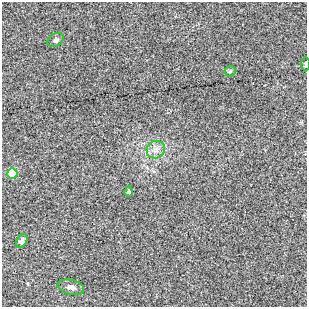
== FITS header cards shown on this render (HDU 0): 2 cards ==
NAXIS1  =                  305 / length of data axis 1
NAXIS2  =                  305 / length of data axis 2

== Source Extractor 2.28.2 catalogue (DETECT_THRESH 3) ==
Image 305 x 305 px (HDU 0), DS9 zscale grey, 1 PNG px = 1 image px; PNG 309 x 309 px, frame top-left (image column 1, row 305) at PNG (2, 2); each listed source drawn as its Kron ellipse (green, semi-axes under 4 px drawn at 4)
Background -4.43e-04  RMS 0.0069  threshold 0.0206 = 3 sigma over >= 5 px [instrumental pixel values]
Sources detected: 8; all 8 listed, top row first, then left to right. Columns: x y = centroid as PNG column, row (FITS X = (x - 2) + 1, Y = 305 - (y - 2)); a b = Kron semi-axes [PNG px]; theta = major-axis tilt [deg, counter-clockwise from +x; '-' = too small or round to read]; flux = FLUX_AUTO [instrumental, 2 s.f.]
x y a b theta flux
55 40 8 6 30 1.3
306 64 7 3 89 0.64
230 71 5 5 - 0.63
156 150 9 8 - 2.8
12 173 5 5 - 13
129 192 5 4 - 0.63
22 241 7 5 58 1.6
71 287 13 7 -14 2.2
At the frame edge (FLAGS 8, measured only in part): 1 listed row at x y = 306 64